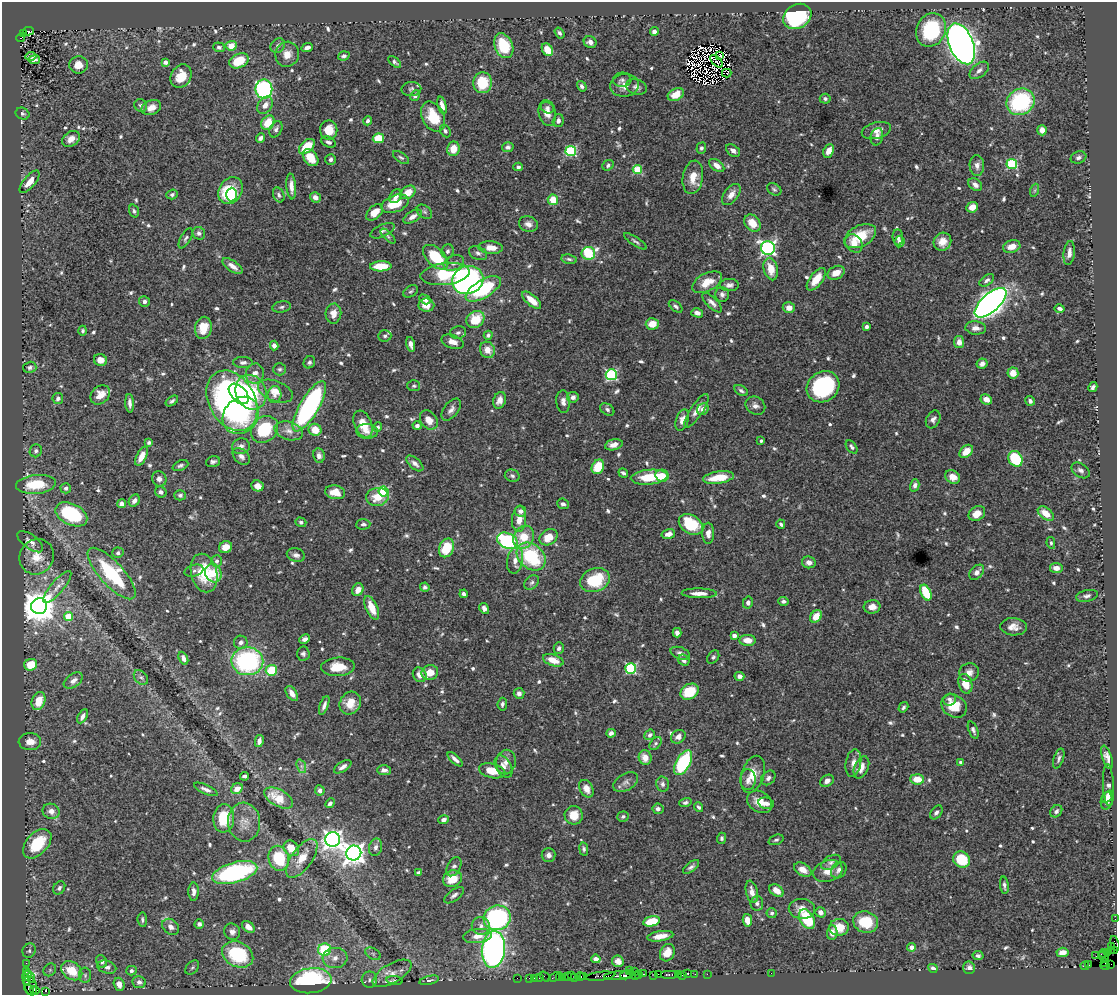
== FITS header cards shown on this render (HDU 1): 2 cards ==
NAXIS1  =                 1115
NAXIS2  =                  993

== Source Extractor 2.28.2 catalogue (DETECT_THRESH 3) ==
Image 1115 x 993 px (HDU 1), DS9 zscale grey, 1 PNG px = 1 image px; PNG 1119 x 997 px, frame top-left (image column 1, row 993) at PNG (2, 2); each listed source drawn as its Kron ellipse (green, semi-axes under 4 px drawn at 4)
Background 1.2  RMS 0.026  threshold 0.0782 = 3 sigma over >= 5 px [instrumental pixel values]
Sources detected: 743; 8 with non-positive FLUX_AUTO (blend fragments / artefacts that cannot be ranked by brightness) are neither listed nor drawn; of the other 735, the 500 brightest by FLUX_AUTO listed and drawn (235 fainter detections omitted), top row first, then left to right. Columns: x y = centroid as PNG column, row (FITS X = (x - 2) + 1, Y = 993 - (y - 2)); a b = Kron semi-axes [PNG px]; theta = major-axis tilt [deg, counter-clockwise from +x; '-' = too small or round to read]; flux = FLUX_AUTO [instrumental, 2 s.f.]
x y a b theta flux
797 16 15 11 30 240
931 30 17 14 63 130
28 31 5 3 - 170
654 32 4 4 - 8.2
24 33 3 3 - 130
559 33 6 4 -56 3.9
21 38 4 3 - 98
590 42 6 5 - 8.2
961 44 21 12 -68 2100
231 46 5 5 - 20
278 46 8 6 47 5.9
504 46 13 9 -67 72
219 47 6 5 - 5.4
307 48 6 4 23 9
547 50 7 5 -54 31
287 54 12 11 - 18
720 55 3 2 - 4.1
31 56 5 4 - 4.9
344 56 6 4 19 4.5
34 60 6 3 9 5.7
239 61 10 7 25 53
717 61 8 2 -46 4.8
165 62 4 3 - 10
395 62 7 4 -40 4.1
78 65 9 8 - 18
979 70 11 6 39 7.2
727 73 4 2 - 7.8
181 76 12 10 61 36
622 80 9 7 4 5.2
483 83 10 9 - 57
625 85 14 11 7 18
582 86 6 4 -57 5.2
636 87 10 7 -19 8
264 89 9 8 - 280
411 89 10 7 3 5.1
676 95 8 6 29 33
415 96 6 4 60 6.2
825 99 5 5 - 3.7
1021 102 14 13 - 180
141 105 7 6 - 4.1
265 105 9 7 54 12
442 105 9 4 -75 9.9
151 108 10 7 24 14
547 108 7 5 -28 5
547 113 13 8 -78 17
22 114 7 5 -24 3.8
433 117 16 10 -63 52
368 121 4 4 - 5.3
558 121 6 5 - 7.3
268 123 8 6 50 37
276 129 8 6 64 5.7
329 130 9 8 - 29
876 130 15 8 14 12
1042 130 5 5 - 13
445 131 7 5 -61 4.2
877 137 9 6 77 9.3
260 138 5 4 - 6
378 138 5 5 - 53
71 139 9 7 33 14
328 142 8 5 -24 7
307 146 9 5 42 47
508 147 6 5 - 6.1
701 148 5 5 - 4.1
453 149 7 6 - 26
733 150 8 5 -37 7.5
571 151 5 5 - 180
829 151 7 5 64 16
401 157 9 4 -35 3.8
1078 157 8 6 18 6.2
310 158 9 6 -52 35
331 159 5 5 - 4.7
1012 164 5 5 - 130
608 165 6 5 - 4.6
717 165 9 5 -36 14
977 165 10 7 -90 9
518 167 4 4 - 4.5
637 170 5 4 - 73
693 177 17 10 80 27
30 182 14 5 49 21
975 185 7 5 -36 8.4
291 186 13 5 -85 13
774 189 8 5 -30 3.9
231 190 14 11 55 98
1035 190 7 4 71 3.6
408 192 8 6 35 27
172 194 6 4 19 4.6
232 194 7 5 89 31
731 194 12 7 53 15
279 195 8 5 -66 5.1
396 196 7 5 54 8.3
315 197 5 5 - 10
553 200 5 5 - 34
395 204 14 8 21 40
972 207 6 5 - 18
134 211 7 4 -72 4.3
375 212 10 6 43 21
424 212 9 6 -40 4.4
412 217 10 5 30 9.9
752 223 9 7 -50 28
528 224 10 7 -23 10
382 231 13 6 25 6.6
199 233 7 6 - 6
388 236 9 4 -45 3.6
860 236 17 10 28 51
898 237 8 5 -84 4.5
186 238 11 5 60 4.5
635 241 13 4 -33 4.7
899 241 6 5 - 4
942 242 9 8 - 20
854 243 10 8 -48 20
1012 247 9 6 15 21
491 248 12 6 -5 19
768 248 7 6 - 430
447 251 7 6 - 4.7
478 253 9 6 -24 6.1
588 253 7 6 - 120
1069 253 12 5 83 11
436 257 15 9 -44 74
569 259 8 4 -10 4.1
454 263 10 7 23 9.3
233 266 12 5 -35 12
381 266 11 5 2 40
771 269 11 7 -76 29
836 273 9 6 27 21
445 274 25 11 6 78
816 279 13 6 53 30
468 280 16 14 17 710
987 280 8 5 36 5.3
707 282 16 9 27 28
729 285 9 6 4 7.9
483 289 20 9 31 120
411 291 8 5 29 3.7
722 294 7 7 - 6.1
425 299 6 4 -31 7.5
532 300 12 5 -41 24
144 301 5 5 - 6.1
712 303 13 5 -45 8.2
990 303 19 9 42 1400
426 305 8 6 -6 16
676 306 8 4 -39 4.2
282 307 9 5 9 4.6
789 308 6 5 - 13
1059 308 5 3 - 6.5
697 313 6 4 -14 8
333 314 10 8 85 17
475 319 9 8 - 47
652 324 6 5 - 25
866 327 4 3 - 4.4
203 328 11 8 79 29
976 328 10 6 -5 10
83 331 5 4 - 4.5
458 333 8 6 12 5.1
488 335 4 4 - 4
385 336 6 5 - 4.1
453 342 11 6 -18 13
959 342 6 5 - 11
411 344 7 4 -75 9.1
274 346 5 4 - 8.6
487 350 8 7 - 19
100 360 7 6 - 15
243 362 10 5 -1 6.6
309 362 6 5 - 4
982 364 5 5 - 8.8
30 367 6 5 - 4.2
280 369 6 6 - 4
1013 373 5 5 - 20
255 374 10 9 - 13
611 375 5 5 - 200
414 386 6 5 - 3.7
823 387 17 14 35 180
1093 387 5 4 - 5.3
275 391 18 10 -22 21
741 391 7 4 -31 4.3
251 392 18 15 -66 180
239 394 12 7 -46 140
100 395 11 8 43 21
274 395 8 7 - 8.1
573 397 6 5 - 7.5
58 398 6 5 - 5.6
986 399 6 5 - 15
499 400 8 6 71 10
172 401 7 4 34 3.9
232 401 32 23 -61 740
1030 401 5 4 - 6.9
563 402 11 7 -85 8.9
130 403 9 4 -87 7.6
309 406 28 9 59 390
755 406 10 8 -32 9.6
607 409 8 5 -34 4.8
703 409 6 5 - 10
451 410 13 7 53 8.9
697 411 20 6 56 15
241 415 20 17 48 180
933 419 9 6 62 7
429 420 10 8 -53 18
682 420 11 6 72 12
363 424 14 8 -69 27
417 426 4 4 - 6.7
378 427 5 4 - 3.7
264 429 15 12 43 84
315 430 6 6 - 26
289 431 14 9 -17 14
367 431 11 7 -5 9.3
761 441 3 3 - 4.1
149 443 4 3 - 3.8
614 445 9 5 13 13
241 446 9 7 20 8.6
852 447 7 4 -53 5.6
36 451 6 6 - 5
966 451 8 5 43 20
141 456 10 5 64 18
241 456 10 6 -41 7.8
319 456 7 5 -82 7.6
1015 459 8 6 -59 110
213 462 7 5 17 4.8
415 463 10 5 -42 7.6
180 465 8 4 23 4.2
598 467 7 6 - 53
1081 470 10 6 -36 7.4
623 473 5 3 - 4.1
512 476 7 6 - 4.5
662 476 7 6 - 25
649 477 18 7 5 59
719 477 15 6 8 47
953 477 8 6 -34 16
159 479 8 7 - 7.8
36 484 20 9 6 67
915 485 6 4 76 5.2
257 486 6 5 - 13
66 488 5 5 - 5
384 491 5 4 - 130
161 492 6 5 - 6.3
335 492 10 7 -10 20
180 495 6 5 - 3.9
377 497 11 9 9 32
134 501 6 5 - 8.8
121 504 4 4 - 9.1
563 504 6 5 - 5.2
521 511 6 5 - 7.1
977 513 9 7 33 18
71 514 17 10 -26 150
1046 514 9 5 -38 27
519 519 13 7 85 20
301 522 5 4 - 3.8
363 524 7 5 3 4.9
691 524 13 9 -33 88
781 524 4 3 - 4
708 533 11 6 -90 11
668 534 7 4 15 11
524 537 12 10 60 37
549 537 9 7 34 29
507 541 10 7 -24 250
30 542 15 7 -37 11
1051 543 6 4 -81 3.9
226 547 7 5 22 19
446 548 10 7 66 52
118 553 5 5 - 4.1
296 555 9 6 -13 7
531 556 16 12 -41 130
37 557 18 17 - 35
515 560 13 8 79 15
217 561 6 5 - 5
809 562 7 6 - 9.4
1056 568 6 5 - 13
194 571 9 5 16 4.1
977 572 9 6 47 10
112 573 33 12 -48 140
204 573 20 13 -76 68
213 573 9 8 - 39
595 580 15 11 20 77
532 582 8 6 44 5
57 587 20 6 50 15
425 587 5 4 - 4
358 590 6 5 - 12
926 592 8 5 -65 63
699 593 17 5 -1 17
464 594 4 3 - 5.3
1087 596 11 5 12 6.2
783 601 5 4 - 4.8
748 603 6 5 - 5.7
39 606 8 8 - 3900
872 607 8 6 6 12
372 608 12 6 -66 27
484 608 5 4 - 6.7
816 616 7 5 47 26
69 617 4 4 - 53
1013 627 13 8 -4 15
677 633 5 4 - 6.2
734 636 4 4 - 12
305 639 5 4 - 6.2
748 640 8 5 -3 19
241 642 7 6 - 6.9
559 648 6 5 - 4.5
680 653 10 6 -20 7.8
303 654 7 6 - 4.3
713 657 7 5 53 3.7
183 658 7 4 -64 9.8
553 660 10 5 -19 22
684 660 6 5 - 7.6
247 661 16 14 -1 270
31 665 6 5 - 46
338 667 17 9 3 34
631 668 5 5 - 190
271 670 6 5 - 67
430 672 8 7 - 24
969 672 10 9 - 12
420 675 7 6 - 15
739 676 5 4 - 8.6
141 677 8 6 -47 4.9
73 681 11 6 35 10
965 684 10 7 -73 30
689 692 10 7 33 62
519 693 5 5 - 6.9
292 694 8 5 -56 14
949 699 6 6 - 5.9
39 701 9 6 70 33
350 703 12 10 57 25
502 704 6 4 84 4.8
324 705 10 4 70 6.4
954 706 13 11 -34 36
903 707 5 4 - 4
83 716 7 4 60 7.6
973 730 9 4 -67 5.1
611 733 4 4 - 5.8
650 735 6 5 - 5.3
678 737 8 6 38 8.5
259 741 6 4 78 8.5
30 742 11 8 -1 18
655 743 7 5 49 3.9
645 757 7 6 - 17
1107 757 12 4 -72 9.9
1059 758 10 5 71 5.4
455 759 9 3 -42 7.3
506 762 12 10 77 14
961 762 4 3 - 3.6
683 763 13 7 61 140
853 763 14 7 80 11
301 766 7 4 -71 4.9
343 767 10 5 32 8.5
504 767 12 7 -60 11
861 767 11 7 66 16
384 770 7 5 -2 8.6
492 771 13 7 -14 27
753 774 19 11 72 28
244 776 4 3 - 4.9
768 778 8 6 46 6.4
917 779 7 5 -5 31
748 780 10 7 89 9.8
827 781 7 5 31 6.8
626 782 13 8 31 9
662 784 7 6 - 5.9
1109 785 21 5 -87 6
206 789 13 4 -24 7.3
237 789 6 5 - 17
586 789 9 6 -62 15
320 790 5 5 - 7.5
1108 797 7 4 53 7.9
279 798 16 8 -29 45
1107 801 9 6 81 12
685 802 6 4 17 4
760 802 13 10 -33 23
330 803 5 4 - 5.3
766 803 8 5 -12 9.3
699 807 5 4 - 4
658 809 5 5 - 6.5
51 811 8 7 - 13
1056 811 7 5 49 5.4
936 812 8 5 52 5.3
574 815 9 9 - 30
623 816 6 5 - 3.7
224 818 14 10 85 54
443 820 5 4 - 7.1
244 822 19 16 -84 25
722 838 5 4 - 4.1
333 839 7 7 - 980
776 840 8 5 21 3.9
37 844 17 10 47 81
376 847 9 6 76 6.9
291 848 9 7 -45 30
584 849 7 4 -80 3.8
354 853 7 7 - 1300
548 855 7 7 - 7.2
279 858 12 10 -75 85
302 858 23 10 54 31
962 860 9 7 -37 75
831 862 11 6 29 6.5
454 867 10 6 61 6.4
691 867 9 4 37 5.3
803 870 9 6 -31 14
839 870 9 7 52 7.6
828 871 15 10 19 18
235 873 23 10 15 280
419 873 4 4 - 5.5
452 879 9 8 - 36
1004 885 9 4 -84 4.9
59 888 7 5 56 5.1
776 891 8 5 -35 13
194 892 9 5 90 9.6
752 892 11 5 -77 13
454 895 12 5 35 6.5
757 903 7 6 - 5.8
802 909 13 10 -3 17
820 912 5 5 - 8.9
772 913 5 5 - 4.4
497 918 13 12 - 290
807 919 11 7 -59 83
1115 919 2 2 - 17
142 920 7 4 -85 4.4
747 920 6 4 -77 16
652 921 8 5 14 50
866 922 12 10 -19 60
199 924 4 4 - 5.7
481 926 9 9 - 10
171 927 9 7 -39 10
248 927 7 5 -39 14
839 927 10 8 4 30
232 932 8 7 - 8.8
832 933 7 5 88 12
477 936 14 7 8 19
660 936 13 5 9 16
1115 944 8 2 -74 88
912 947 4 4 - 11
1112 947 4 3 - 31
493 949 18 11 84 680
325 950 6 6 - 120
1111 950 2 2 - 22
1115 950 2 2 - 17
29 951 7 6 - 4.8
1062 952 6 4 5 13
1107 952 3 2 - 27
667 953 9 7 62 20
1103 953 4 3 - 78
238 954 16 12 -27 140
373 954 8 5 -30 4.4
978 956 5 4 - 4.3
1096 956 3 2 - 9.1
1103 957 6 2 -41 38
335 958 12 10 3 19
596 959 5 4 - 8
102 961 7 5 -67 6.9
618 961 6 5 - 10
1104 962 3 2 - 17
26 963 2 2 - 11
1111 964 2 2 - 6
1089 965 3 2 - 51
1085 966 4 3 - 71
1105 966 5 2 - 22
107 967 10 6 -17 8.4
192 967 8 5 48 3.8
933 968 5 4 - 4.7
969 968 6 6 - 6.6
50 970 7 5 46 3.6
629 970 2 2 - 27
26 971 3 2 - 30
72 971 11 8 -35 41
131 971 5 5 - 6
634 971 3 2 - 29
392 973 22 9 30 22
771 973 2 2 - 16
643 974 3 2 - 40
658 974 3 2 - 29
688 974 2 2 - 28
695 974 2 2 - 19
707 974 2 2 - 26
27 975 5 3 - 110
85 975 7 6 - 4.8
627 975 7 4 12 170
635 975 4 2 - 75
639 975 4 2 - 75
654 975 2 2 - 17
669 975 9 3 0 190
678 975 3 2 - 71
682 975 3 2 - 83
571 976 4 2 - 47
584 976 4 3 - 58
600 976 15 3 7 260
618 976 14 3 5 500
29 977 6 4 -52 140
545 977 6 2 -35 43
555 977 7 3 23 91
559 977 2 2 - 49
563 977 3 2 - 57
567 977 3 2 - 130
575 977 2 2 - 36
580 977 4 3 - 73
517 978 2 2 - 8.6
529 978 2 2 - 28
535 978 3 2 - 28
539 978 3 3 - 83
27 980 3 3 - 110
369 980 8 8 - 7.7
395 980 8 4 -6 3.9
429 980 10 3 13 3.8
311 981 21 12 7 310
139 982 7 6 - 8.5
119 984 6 5 - 16
31 986 10 6 -77 120
29 990 5 2 - 96
35 990 5 2 - 39
46 991 3 2 - 230
At the frame edge (FLAGS 8, measured only in part): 3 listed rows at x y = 1115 919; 1115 944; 1115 950
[235 fainter detections neither listed nor drawn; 8 non-positive-flux detections neither listed nor drawn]